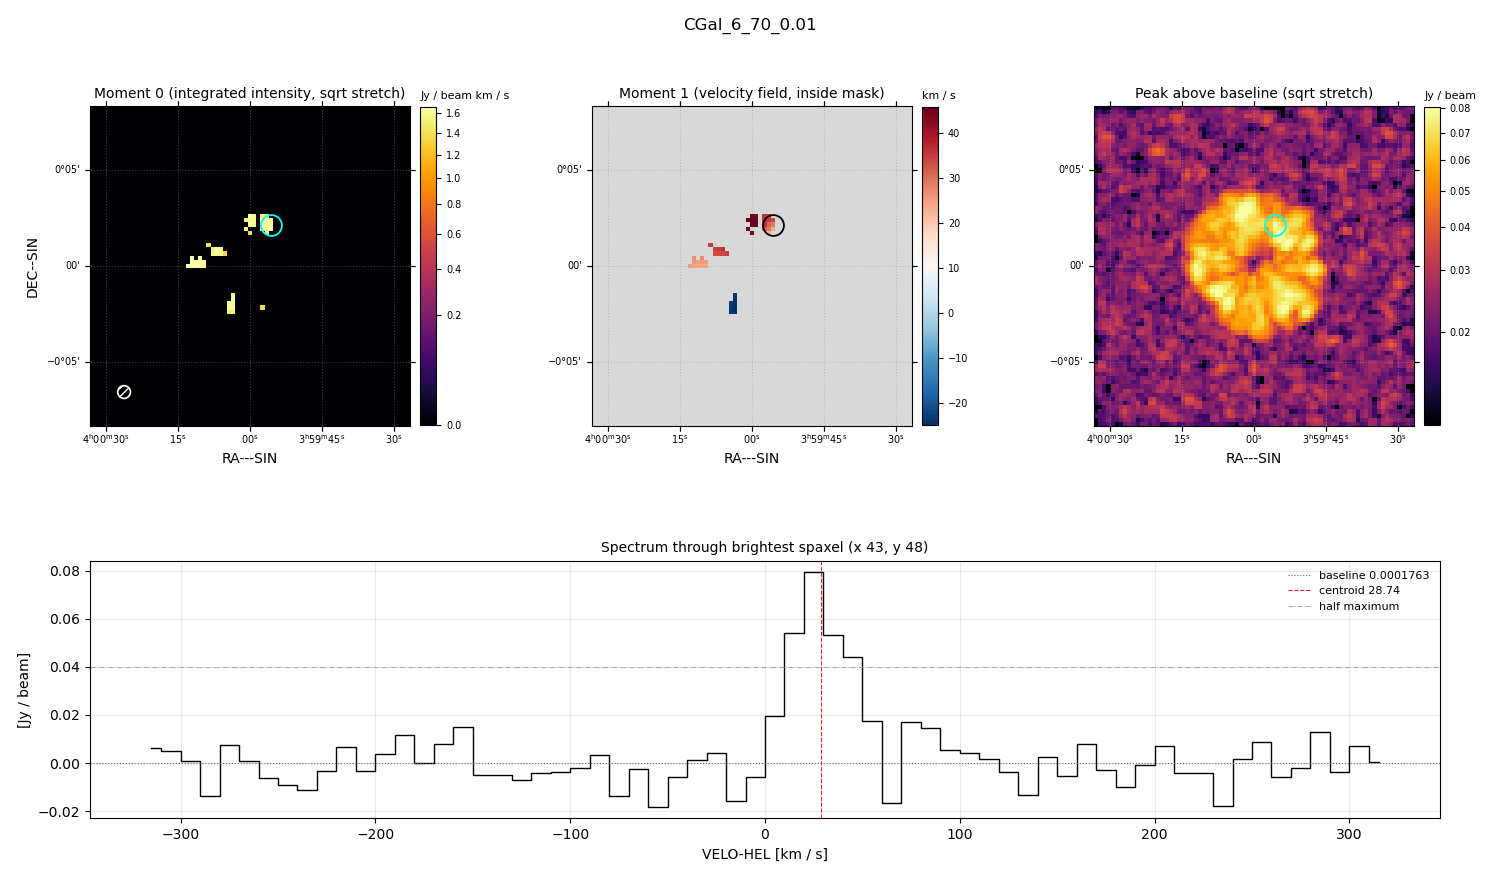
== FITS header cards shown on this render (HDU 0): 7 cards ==
OBJECT  = 'CGal_6_70_0.01'
BUNIT   = 'JY/BEAM '           /
CTYPE1  = 'RA---SIN'           /
CTYPE2  = 'DEC--SIN'           /
CTYPE3  = 'VELO-HEL'           /
NAXIS3  =                   64 / length of data axis 3
CUNIT3  = 'km/s    '           /

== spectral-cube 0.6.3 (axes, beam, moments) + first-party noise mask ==
SpectralCube HDU 0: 64 channels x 77 x 77 spaxels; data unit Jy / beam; figure title: CGal_6_70_0.01
Units: BUNIT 'JY/BEAM' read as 'Jy/beam' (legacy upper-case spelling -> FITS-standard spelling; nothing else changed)
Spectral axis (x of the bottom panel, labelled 'VELO-HEL [km / s]'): -315 .. 315 km / s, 64 channels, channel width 10 km / s
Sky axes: RA---SIN/DEC--SIN; field 16.7' x 16.7' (13 arcsec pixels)
Beam (drawn as the hatched ellipse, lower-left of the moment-0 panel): BMAJ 40 arcsec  BMIN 40 arcsec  BPA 0 deg
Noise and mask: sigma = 0.010 Jy / beam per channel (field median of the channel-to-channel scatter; agrees with the line-free scatter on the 5838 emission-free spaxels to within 1%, no correlation factor applied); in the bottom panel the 60 channels outside the line scatter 8.6e-03 Jy / beam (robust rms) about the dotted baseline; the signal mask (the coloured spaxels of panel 2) covers <1% of the field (18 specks smaller than half a beam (5.4 px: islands under 6 px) dropped from it)
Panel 1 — Moment 0 (line voxels x channel width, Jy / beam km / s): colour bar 0 .. 1.66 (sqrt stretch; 0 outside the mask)
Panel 2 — Moment 1 (intensity-weighted velocity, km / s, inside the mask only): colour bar -25.0 .. 45.8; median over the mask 31.1
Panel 3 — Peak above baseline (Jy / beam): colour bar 0.0144 .. 0.0803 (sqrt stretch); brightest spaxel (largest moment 0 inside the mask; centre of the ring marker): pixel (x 43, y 48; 0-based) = FK5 03h59m56s +00d02m15s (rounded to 1 s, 15 arcsec steps: no finer than the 13 arcsec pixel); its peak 0.0791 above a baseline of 0.0001763
Panel 4 — spectrum at that spaxel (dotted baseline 0.0001763 Jy / beam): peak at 25 km / s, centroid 28.74 km / s (red dashed line; intensity-weighted over the run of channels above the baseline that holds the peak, -0 .. 60 km / s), W50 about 40 km / s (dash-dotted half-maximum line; edge to edge of the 4 channels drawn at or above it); detected line 10 .. 50 km / s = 4 of 64 channels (6%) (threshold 4 sigma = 0.04 Jy / beam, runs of >= 3 channels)